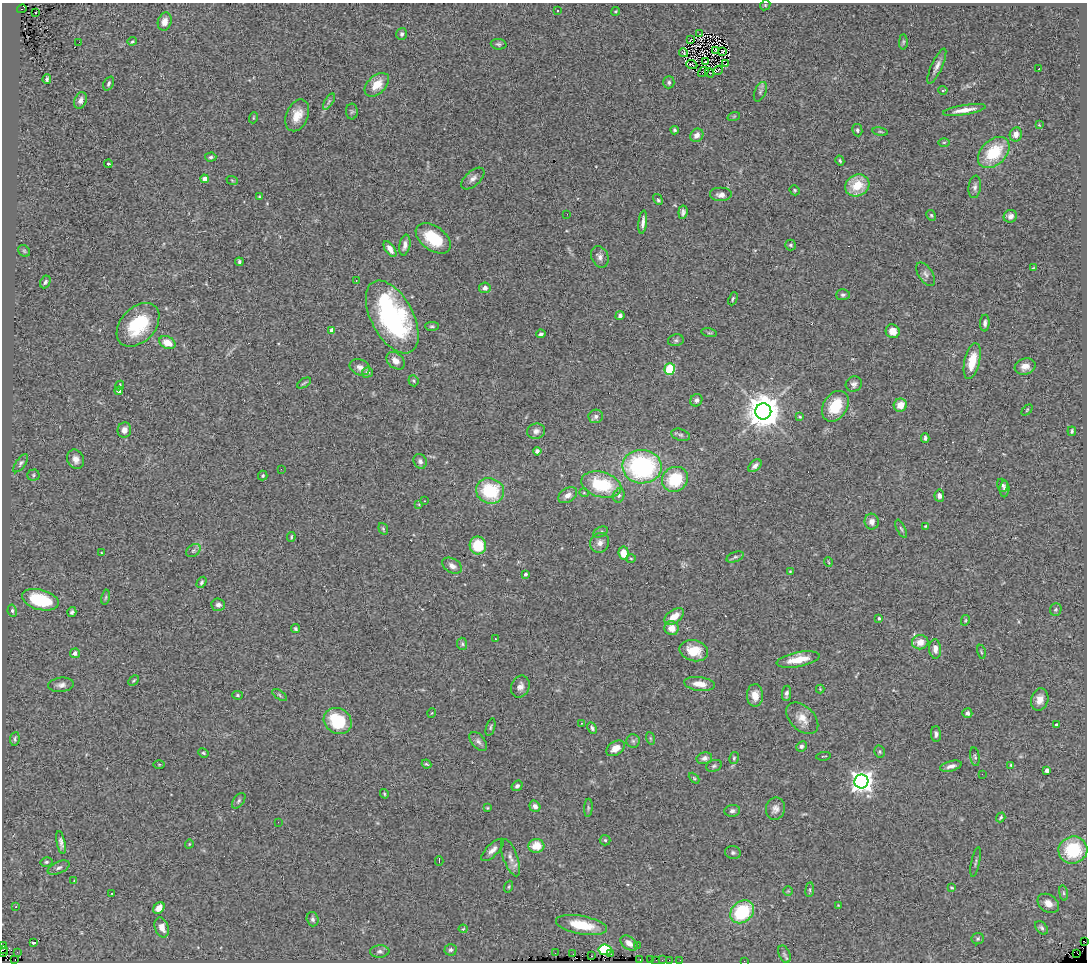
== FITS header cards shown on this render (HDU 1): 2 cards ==
NAXIS1  =                 1085
NAXIS2  =                  960

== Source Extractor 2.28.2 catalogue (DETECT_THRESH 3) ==
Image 1085 x 960 px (HDU 1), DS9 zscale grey, 1 PNG px = 1 image px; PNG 1089 x 964 px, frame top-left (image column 1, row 960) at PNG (2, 3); each listed source drawn as its Kron ellipse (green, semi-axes under 4 px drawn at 4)
Background 3.28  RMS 0.11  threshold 0.315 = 3 sigma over >= 5 px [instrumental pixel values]
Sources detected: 276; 4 with non-positive FLUX_AUTO (blend fragments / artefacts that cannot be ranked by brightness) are neither listed nor drawn; the other 272 listed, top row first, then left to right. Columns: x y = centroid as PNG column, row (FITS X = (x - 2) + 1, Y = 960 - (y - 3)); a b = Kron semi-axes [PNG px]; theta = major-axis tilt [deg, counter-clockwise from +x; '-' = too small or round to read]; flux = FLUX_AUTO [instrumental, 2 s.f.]
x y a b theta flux
765 5 5 4 - 9
22 9 5 3 - 330
557 10 3 2 - 6.1
616 11 4 3 - 7.2
36 12 2 2 - 13
165 22 9 6 74 54
402 34 6 5 - 17
700 34 3 2 - 1.7
691 39 3 2 - 5.2
132 41 4 3 - 7.2
79 42 2 2 - 6.6
903 42 7 4 89 10
499 44 8 5 -4 14
716 51 4 2 - 7.5
723 51 3 2 - 11
684 53 5 3 - 8.4
705 62 3 2 - 7.4
726 64 3 2 - 5.2
692 65 6 2 -21 7.3
937 66 19 5 65 39
1039 68 3 2 - 40
718 70 5 2 - 0.89
703 72 6 2 42 0.0048
710 73 5 2 - 5.6
47 79 5 3 - 14
669 82 6 5 - 15
109 83 7 5 66 16
377 85 14 9 43 120
943 90 4 3 - 16
760 92 10 5 67 20
80 100 8 6 68 35
329 101 9 4 59 17
964 110 21 5 9 89
352 112 8 6 88 13
297 115 17 11 66 100
734 116 6 4 19 8.6
253 118 5 3 - 8
1039 125 3 3 - 4.9
675 130 4 3 - 12
857 130 6 5 - 15
880 132 8 4 -9 10
1016 134 7 6 - 48
697 135 7 6 - 48
944 142 6 4 1 8.9
994 152 18 12 44 320
211 157 6 4 4 15
840 161 5 4 - 11
108 164 4 3 - 10
473 178 14 7 42 38
205 179 4 4 - 92
232 180 6 3 -20 7.4
857 185 12 10 26 180
975 187 11 6 83 27
794 190 5 4 - 9.8
721 195 11 7 0 36
259 197 3 2 - 6
658 199 6 3 -60 13
683 212 7 4 83 21
567 214 2 2 - 3.9
931 215 5 4 - 11
1010 216 7 6 - 32
643 222 12 3 83 32
433 238 20 12 -36 270
405 245 10 5 79 35
791 245 5 5 - 14
390 249 9 4 -55 49
24 251 6 5 - 12
600 257 11 8 -66 36
239 262 4 3 - 13
1033 268 4 3 - 5.9
926 274 13 7 -57 29
356 281 3 2 - 14
45 282 7 4 63 15
485 288 6 5 - 27
843 295 7 5 3 16
733 299 7 3 67 10
620 316 5 4 - 17
392 317 40 21 -62 1300
985 323 8 5 87 25
138 325 25 17 47 400
432 326 7 4 0 12
332 330 4 4 - 83
893 331 7 6 - 70
709 333 8 3 -12 8.8
541 334 5 3 - 17
676 340 8 6 12 16
167 343 8 6 -26 91
395 361 10 7 -41 59
972 361 18 7 77 130
1025 366 10 8 17 58
360 367 10 8 -20 39
670 369 6 5 - 220
367 372 5 5 - 22
413 381 6 5 - 12
304 383 8 3 32 9.5
854 384 8 7 - 25
119 386 5 4 - 12
119 391 4 4 - 17
696 400 6 5 - 23
900 405 7 6 - 84
835 406 16 12 57 230
1027 410 6 4 46 8.1
763 411 8 8 - 17000
596 416 7 6 - 21
800 417 4 3 - 7.6
124 430 8 6 73 36
536 431 9 7 14 30
1072 431 4 3 - 13
680 435 9 5 -17 18
925 438 5 3 - 15
537 451 4 4 - 21
76 459 10 8 -64 42
420 461 8 6 -64 23
21 463 11 5 54 17
755 466 8 5 42 27
642 467 20 17 -4 1100
281 469 2 2 - 49
33 475 6 5 - 13
263 476 5 4 - 12
675 479 13 12 - 300
601 485 20 12 -15 380
1002 485 7 5 -70 14
1004 489 8 5 88 19
490 491 14 12 -17 400
584 493 5 3 - 5.6
568 495 10 7 33 39
619 495 7 5 74 16
939 496 6 5 - 29
424 501 2 2 - 5.1
419 504 3 3 - 6.7
872 522 8 7 - 43
926 526 4 3 - 7.9
383 529 6 4 -69 11
901 529 10 3 -64 12
601 532 8 5 26 13
291 537 5 2 - 8.3
600 543 10 9 - 44
478 545 9 8 - 210
193 550 8 5 34 16
101 553 4 2 - 5
624 553 7 5 -83 96
735 557 9 5 22 17
631 558 5 3 - 7
828 562 5 3 - 5.4
452 566 11 7 -29 38
790 572 4 3 - 6.9
525 574 3 3 - 14
201 582 6 4 59 13
105 597 8 4 80 11
40 600 19 10 -15 380
218 605 7 6 - 25
1056 609 6 5 - 12
12 611 6 4 -81 16
72 612 5 4 - 16
674 616 11 6 35 90
879 618 3 3 - 12
965 620 5 4 - 7.6
671 628 7 7 - 77
296 629 5 3 - 12
495 639 2 2 - 7.4
920 642 8 7 - 69
462 644 6 5 - 12
935 649 10 6 -87 36
694 651 14 10 -13 150
981 652 7 3 -77 7.7
75 653 5 5 - 31
798 659 22 7 11 150
134 680 6 3 45 8.5
700 684 15 7 -8 76
61 685 13 7 6 36
520 686 11 9 65 41
820 689 4 4 - 6.8
786 693 8 4 82 21
238 695 5 4 - 9.8
279 695 8 4 -35 13
755 695 11 8 -88 75
1040 699 11 8 73 61
432 713 5 3 - 5.1
967 713 5 5 - 23
802 718 19 12 -44 81
338 721 15 12 -33 320
582 723 3 3 - 20
1056 725 3 3 - 17
491 727 9 4 72 12
592 728 6 4 -62 15
936 734 8 5 -87 21
650 738 6 4 -71 9.9
15 739 7 4 82 14
478 741 11 6 -49 25
633 741 6 6 - 18
801 746 5 5 - 17
615 748 10 6 32 63
879 752 6 5 - 11
203 753 5 3 - 9.9
824 756 7 2 7 6
975 757 9 4 -81 15
704 758 8 6 12 33
734 758 6 4 77 11
159 764 5 3 - 7.6
426 764 5 3 - 8.9
1011 765 4 4 - 10
714 766 8 5 23 16
951 766 11 5 15 32
1047 770 4 4 - 30
982 774 2 2 - 23
694 778 6 4 -46 9
861 781 7 7 - 4800
517 786 6 5 - 20
384 794 5 3 - 7.9
239 801 9 5 54 16
535 806 6 5 - 30
487 808 3 3 - 6.8
588 808 9 3 86 12
775 809 11 9 77 40
732 811 8 6 8 21
1001 817 5 3 - 11
278 822 2 2 - 3.6
605 840 5 5 - 10
61 842 12 4 -79 27
189 844 4 3 - 5.5
536 846 8 7 - 120
493 850 15 6 45 39
1073 850 14 13 - 380
733 853 8 6 -10 17
510 858 19 7 -70 52
439 861 4 2 - 7.2
46 862 6 4 14 12
976 862 15 2 78 12
59 868 12 6 23 24
74 881 3 2 - 11
509 887 6 4 71 8.8
952 888 4 3 - 8
810 890 7 4 83 11
788 891 5 5 - 8.1
112 893 3 2 - 9.5
1063 893 8 4 -82 11
1048 903 11 8 -36 55
838 905 4 4 - 5.3
16 906 3 2 - 11
159 908 6 5 - 56
742 912 13 10 40 440
313 919 7 6 - 18
581 925 26 9 -10 210
162 927 10 7 -70 54
1042 928 8 5 -48 17
463 929 4 4 - 7.2
978 939 6 5 - 13
1084 941 2 2 - 10
33 943 4 3 - 14
629 943 9 6 -35 55
2 946 2 2 - 17
637 946 3 2 - 9.6
3 949 3 2 - 24
450 950 6 6 - 17
605 950 6 5 - 300
380 951 10 6 4 20
17 952 3 2 - 7.5
3 953 5 2 - 25
555 953 2 2 - 25
1077 953 3 2 - 6.1
573 954 3 2 - 4
611 954 3 2 - 23
784 954 9 5 -65 19
592 956 3 2 - 10
15 960 2 2 - 3.3
640 960 3 2 - 10
651 960 3 2 - 16
656 960 2 2 - 20
662 960 3 2 - 6.9
669 960 2 2 - 2
680 960 2 2 - 16
744 961 2 2 - 16
At the frame edge (FLAGS 8, measured only in part): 4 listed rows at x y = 2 946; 3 949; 3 953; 744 961
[4 non-positive-flux detections neither listed nor drawn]